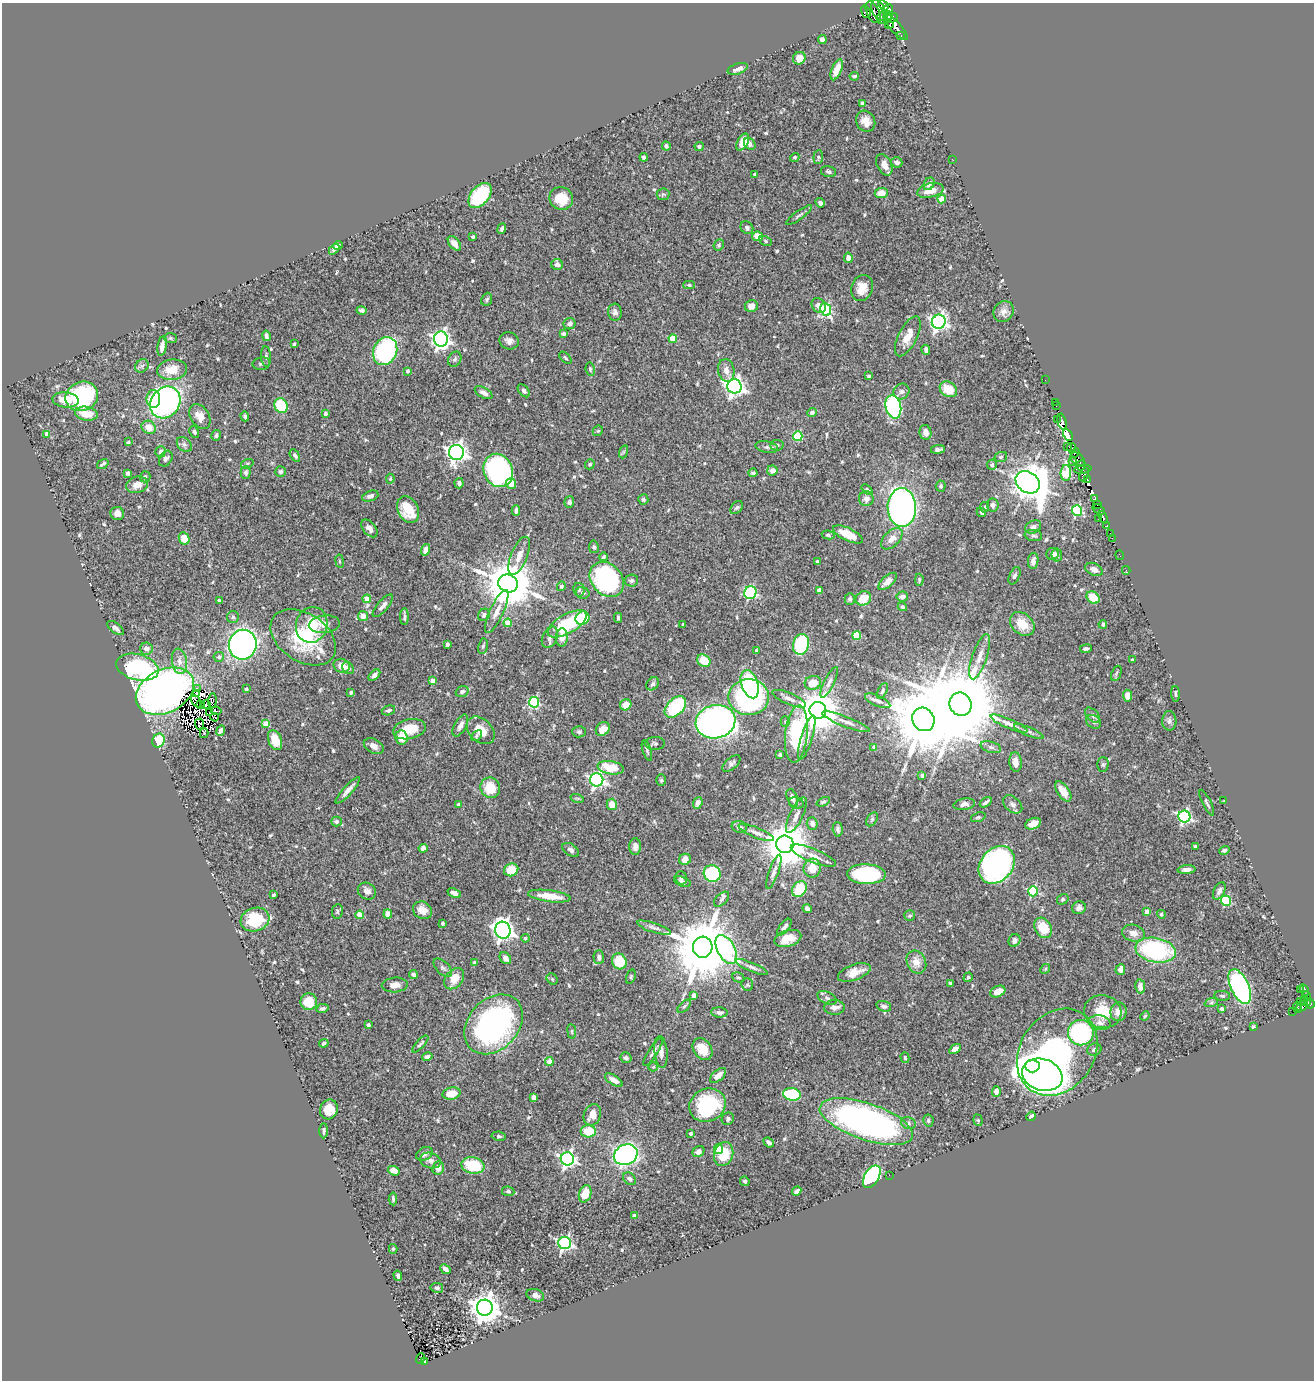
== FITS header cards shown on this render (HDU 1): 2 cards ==
NAXIS1  =                 1312
NAXIS2  =                 1378

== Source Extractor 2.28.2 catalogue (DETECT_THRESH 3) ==
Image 1312 x 1378 px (HDU 1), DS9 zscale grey, 1 PNG px = 1 image px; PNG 1316 x 1382 px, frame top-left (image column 1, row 1378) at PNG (2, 3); each listed source drawn as its Kron ellipse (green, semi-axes under 4 px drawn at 4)
Background 0.473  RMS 0.022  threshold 0.0654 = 3 sigma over >= 5 px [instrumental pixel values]
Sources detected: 611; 6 with non-positive FLUX_AUTO (blend fragments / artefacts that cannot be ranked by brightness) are neither listed nor drawn; of the other 605, the 500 brightest by FLUX_AUTO listed and drawn (105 fainter detections omitted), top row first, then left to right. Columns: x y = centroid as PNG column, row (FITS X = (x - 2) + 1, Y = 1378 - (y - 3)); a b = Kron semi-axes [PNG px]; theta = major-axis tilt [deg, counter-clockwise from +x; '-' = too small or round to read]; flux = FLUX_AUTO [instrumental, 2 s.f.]
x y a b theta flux
883 5 6 3 -48 190
889 9 5 4 - 250
878 10 11 6 -69 34
866 12 6 4 -71 13
873 12 12 6 -64 190
888 15 4 4 - 310
881 18 6 2 83 66
892 18 6 4 20 500
889 25 4 2 - 97
896 27 17 5 -47 590
901 36 3 2 - 62
822 40 4 4 - 6.3
799 58 7 6 - 9.8
738 69 10 5 18 8
837 70 11 5 69 14
854 76 5 3 - 2.7
862 103 4 3 - 3.1
866 121 11 9 -61 12
743 142 9 5 62 21
750 144 6 5 - 6
666 146 4 4 - 4.5
699 147 4 4 - 3.4
644 157 4 3 - 3.5
795 157 5 4 - 2.4
818 157 7 5 84 2.7
952 159 3 2 - 7
897 162 6 5 - 4.3
884 165 11 7 -63 11
829 172 8 5 -13 3.7
755 174 4 3 - 4.5
929 184 7 5 60 6.4
930 190 13 7 12 19
881 193 6 5 - 16
663 194 6 5 - 2.7
480 195 14 9 50 120
561 198 12 11 - 34
942 199 4 4 - 24
820 203 5 3 - 4.1
799 215 16 3 35 3.7
747 228 7 6 - 3.7
502 229 5 3 - 3.7
757 236 5 4 - 18
473 237 3 3 - 3.3
765 241 6 4 -29 2
454 243 8 5 -52 7.7
338 245 5 3 - 3.9
719 245 6 5 - 2.8
334 249 6 4 48 4.3
848 258 5 4 - 8.4
557 265 6 5 - 6
689 285 5 4 - 2.3
862 288 13 10 68 18
487 299 7 5 67 2.6
751 306 6 6 - 8.9
819 306 8 6 -51 7.4
826 309 7 5 -68 130
362 310 5 3 - 3.6
1004 311 11 9 50 8.8
615 312 8 6 -85 6.2
939 322 7 6 - 490
569 324 6 5 - 6.1
563 334 4 4 - 4.4
266 336 5 4 - 4.6
908 336 22 9 64 20
170 338 6 5 - 2.1
441 339 7 7 - 520
673 339 4 4 - 39
509 341 10 8 -20 7.8
294 344 3 3 - 2
162 346 10 4 81 9.2
926 350 5 4 - 4.2
385 351 14 11 65 240
266 356 10 5 -86 4.1
565 358 7 4 -45 2.4
455 359 8 6 62 3.2
261 364 9 6 10 3.4
142 366 7 6 - 3.9
590 369 7 4 -81 2.4
172 370 15 10 7 26
726 370 11 8 -80 9.3
407 371 4 3 - 3.7
869 376 4 3 - 2.1
1045 380 2 2 - 8.3
734 386 7 7 - 760
948 389 9 7 -33 23
524 391 7 5 -50 4.2
901 391 8 7 - 4.7
484 393 9 5 -30 6.6
82 396 16 14 21 150
153 399 9 7 88 34
66 400 13 7 -6 23
165 402 17 14 52 520
1055 402 2 2 - 9.9
281 406 8 6 -67 79
1056 406 2 2 - 6.1
893 407 12 7 -77 210
812 412 5 4 - 4
86 414 11 7 -10 24
325 414 4 3 - 3.9
200 416 13 9 -56 15
245 416 5 4 - 2.8
1057 419 2 2 - 43
1062 422 8 4 -76 330
149 427 7 6 - 17
598 431 6 4 41 2.1
194 432 6 4 -61 3.2
925 432 7 6 - 7.9
47 434 4 4 - 8.2
216 435 5 4 - 3.3
1068 435 6 3 -60 4000
798 436 5 4 - 78
128 442 4 3 - 2.1
184 445 9 6 -48 4.7
777 445 6 5 - 3.6
1067 446 2 2 - 52
767 447 11 5 -11 4
1072 447 4 3 - 28
938 449 7 3 8 3.5
160 452 5 5 - 4.4
456 452 7 7 - 720
623 452 7 4 71 2.3
1075 453 5 2 - 78
295 455 7 4 -57 4.3
1001 457 6 5 - 2.5
166 459 8 6 58 4.6
1078 459 8 5 -44 230
1072 462 2 2 - 27
103 464 6 3 36 2.7
247 464 6 4 17 2.2
590 464 5 4 - 2.4
992 465 5 5 - 4.6
1081 465 5 4 - 110
1083 469 9 4 7 53
498 470 17 14 -67 330
772 470 5 5 - 9.7
281 472 5 5 - 3.3
128 473 4 4 - 4.2
246 473 6 5 - 3.6
753 473 4 3 - 2.8
1066 473 8 5 88 67
1084 475 7 3 64 140
145 477 6 5 - 3.6
390 479 5 4 - 2
1087 479 3 3 - 58
1028 482 13 10 -37 3100
459 483 5 4 - 5.7
511 483 5 5 - 17
137 485 11 8 15 14
941 486 5 5 - 3.7
867 489 6 4 -39 2.5
370 496 8 5 20 4.9
1095 498 3 3 - 73
643 499 5 5 - 2.6
866 499 7 7 - 8.3
569 502 6 5 - 4
1097 504 4 2 - 96
993 505 6 6 - 4.8
737 507 7 5 50 2.9
902 507 19 14 -88 540
985 507 5 4 - 3.6
408 509 14 10 -62 35
1099 509 7 3 -33 84
1077 510 5 5 - 120
516 511 5 4 - 5.5
981 512 5 4 - 2.3
117 513 7 6 - 9
1103 517 6 3 -72 120
1099 518 2 2 - 7.7
1107 525 3 3 - 55
1033 527 8 6 26 5.2
369 528 10 6 -50 10
848 534 16 6 -25 27
1110 534 3 2 - 4
828 535 6 4 -11 2.3
1033 535 9 5 -9 3.6
184 538 6 5 - 24
1112 538 2 2 - 4
892 539 13 7 45 13
594 547 6 5 - 2.5
426 550 6 4 73 9.3
1052 554 6 6 - 7.1
1057 555 6 5 - 5.1
1120 555 5 2 - 4.2
519 556 20 8 68 15
603 557 4 3 - 3.2
340 561 7 3 -81 2
1033 561 8 5 81 8.3
818 562 3 3 - 2.3
1094 569 9 6 -26 9.1
1126 570 4 3 - 5.8
1014 576 9 5 66 3.7
607 579 19 15 -48 280
919 580 6 4 89 2.2
631 581 7 6 - 3.2
887 581 11 5 42 11
508 584 10 9 - 7900
561 586 5 4 - 4.2
579 590 7 5 -77 3
819 590 4 4 - 13
583 593 7 6 - 5.1
750 593 6 6 - 170
902 597 6 5 - 7.8
1093 597 7 5 -41 25
863 598 8 7 - 27
367 599 4 4 - 17
850 599 6 5 - 4
219 600 4 3 - 2.1
383 606 14 5 49 7.8
902 607 5 4 - 2.9
497 611 23 7 65 14
484 615 6 5 - 4.1
363 616 5 5 - 13
233 617 6 6 - 2.8
404 617 8 3 90 3.8
582 618 7 6 - 66
618 618 5 3 - 2.7
508 623 4 4 - 21
324 624 16 9 6 9.8
567 624 21 9 30 96
1022 624 14 10 -42 26
1103 624 4 3 - 2.5
312 625 18 15 74 51
683 625 3 3 - 3.6
115 628 10 5 -38 5.2
857 635 4 4 - 57
303 637 36 24 -33 110
550 637 11 7 65 6.6
562 637 9 6 88 12
447 644 4 3 - 3.3
801 644 10 8 75 120
243 645 15 14 - 510
483 646 7 5 78 2.8
146 649 6 6 - 8.3
1086 649 6 3 7 3.3
756 651 4 3 - 2.1
219 657 5 5 - 3.6
980 657 24 7 71 16
1132 660 3 3 - 2
179 661 13 7 -80 11
704 661 7 6 - 29
342 666 8 7 - 16
137 667 21 13 -14 190
348 668 6 5 - 3.8
1116 673 8 5 69 2.5
374 675 7 4 43 4.9
433 681 4 4 - 12
829 682 17 5 64 7
813 683 8 7 - 22
653 684 7 5 50 3.7
750 684 14 8 -71 100
197 688 3 2 - 4.4
246 689 3 3 - 3.7
165 691 31 21 26 710
462 691 6 5 - 3.4
882 691 8 4 64 3.1
351 692 4 3 - 2.6
196 693 3 3 - 2
1176 694 8 4 -85 2.8
1128 696 6 4 -83 12
749 697 20 18 1 320
789 699 18 5 -23 7.8
196 701 7 3 -61 2.3
212 701 7 3 85 3.7
878 701 13 5 -24 6.6
534 702 5 5 - 130
200 704 4 2 - 2.7
206 704 4 3 - 3.2
960 704 12 11 - 24000
626 705 6 5 - 21
675 707 13 8 45 130
388 710 7 4 18 3.8
818 710 8 8 - 5200
216 711 5 3 - 2.1
209 712 3 2 - 2.2
1093 715 9 5 -46 4.2
215 717 4 2 - 2.7
923 719 12 10 -56 18000
785 721 5 4 - 2.3
1169 721 10 7 -88 5.3
716 722 20 16 14 1200
846 722 25 5 -21 11
1094 722 8 6 -32 3.8
199 724 5 3 - 2.9
266 724 4 4 - 28
1009 724 20 4 -23 9.1
460 725 12 6 61 9.1
409 729 16 10 12 31
603 729 8 6 44 16
221 730 5 3 - 4.2
481 730 16 11 -44 22
1029 731 16 4 -23 4.9
579 732 7 5 -2 3.3
204 733 4 3 - 19
796 734 29 11 84 150
476 736 6 4 41 2.6
401 738 7 6 - 19
807 738 23 5 73 10
275 740 10 6 -68 29
158 741 7 6 - 59
655 743 10 6 3 3.9
374 746 11 7 -30 9.1
874 747 4 3 - 5.3
991 747 10 5 -17 4.7
647 750 11 4 -72 2.8
780 755 3 3 - 2.1
1015 762 10 6 -84 11
731 763 11 6 41 4.3
1103 764 7 5 89 2.7
611 768 13 6 -10 46
922 775 4 4 - 2.7
597 780 6 6 - 370
661 780 6 5 - 2.2
490 788 10 9 - 37
348 790 17 4 48 9.8
1063 791 12 6 -56 17
577 798 7 4 -18 2.3
792 798 9 5 -68 7.2
1224 800 2 2 - 7.8
823 802 7 4 25 2.2
986 802 7 3 33 3.6
698 803 6 4 70 5.5
796 803 7 6 - 3.1
1207 803 14 3 -63 3.4
458 804 4 3 - 2.7
612 804 6 5 - 15
964 804 11 5 10 6.6
1013 804 11 7 -42 6
796 815 19 6 64 10
978 817 7 4 20 2.4
1184 817 6 6 - 270
872 819 8 5 55 2.4
336 821 5 5 - 6.1
812 823 6 5 - 7.2
1033 824 8 5 23 14
739 827 7 5 -19 5.2
838 829 7 5 -85 4
756 833 19 5 -22 8.3
785 844 9 8 - 6400
1195 846 4 3 - 2.5
635 847 8 6 88 6.4
423 848 4 4 - 5.9
571 850 9 6 -33 5.4
1224 850 5 4 - 3.1
813 856 24 7 -22 15
685 859 6 5 - 9.7
997 865 20 16 50 510
812 868 9 8 - 23
511 870 7 6 - 36
1187 870 9 4 4 5.8
774 872 18 4 70 6.9
712 873 8 8 - 140
866 874 19 10 -2 160
681 878 7 6 - 4.4
682 882 9 4 -19 4.5
799 889 8 6 55 48
367 891 9 8 - 7.6
1033 891 5 5 - 120
1219 891 9 5 65 5.6
454 893 7 4 -26 8.8
273 895 4 3 - 2.8
549 896 21 6 -7 31
722 899 9 5 45 3.7
1063 899 6 5 - 2.7
1226 901 5 5 - 110
1079 908 7 6 - 5.5
807 909 4 4 - 4.9
422 910 10 8 -30 12
1147 911 4 4 - 12
337 912 7 5 83 2.7
388 914 4 4 - 17
1161 914 4 4 - 2.6
360 915 4 4 - 33
910 916 5 5 - 2.7
255 920 14 11 18 73
442 923 3 3 - 2.7
784 927 10 5 52 5.5
654 928 18 5 -18 6.2
1043 928 11 8 -60 39
503 930 8 7 - 780
1133 933 11 8 -11 11
525 938 4 4 - 2.6
788 939 14 8 17 19
1014 940 6 5 - 6.2
703 947 10 9 - 15000
726 950 16 8 -62 170
1156 950 20 12 -11 160
599 957 7 5 -88 5.6
505 958 6 5 - 8.5
619 961 8 7 - 41
474 962 4 4 - 2.4
916 962 12 9 -63 16
752 967 17 4 -23 5.7
443 968 11 6 -45 5.1
1045 969 5 4 - 2
1120 970 5 5 - 8.3
854 972 17 7 20 18
413 975 4 4 - 4.3
631 977 7 4 72 2.2
968 977 5 4 - 2.3
738 978 6 5 - 2.7
454 979 12 8 51 23
552 979 6 5 - 2.2
950 983 3 3 - 2.2
395 985 13 7 4 9.5
747 985 6 5 - 2.8
1240 986 18 9 -66 290
1140 987 7 5 -78 7.4
1300 989 3 2 - 14
1304 990 6 3 -57 88
998 991 8 5 24 14
693 995 4 3 - 9
1306 995 4 2 - 43
1222 996 8 5 -2 2.9
827 998 10 6 -28 4.6
309 1002 8 8 - 27
1300 1002 3 2 - 16
1306 1002 5 3 - 86
1211 1003 7 4 19 2.9
1310 1004 5 3 - 94
684 1006 8 4 44 3.1
884 1006 8 5 -16 3.7
1302 1006 6 4 35 76
834 1007 10 7 3 7.7
1297 1007 5 3 - 39
322 1008 6 4 12 3.7
1222 1009 3 3 - 4.6
1293 1011 2 2 - 2.1
719 1012 8 5 -4 4.6
1103 1012 19 16 -8 36
1119 1012 9 8 - 14
1145 1016 5 4 - 2
1100 1023 11 7 -10 7.4
493 1024 33 25 47 360
368 1025 4 3 - 4.1
1253 1027 4 3 - 2.1
572 1031 7 3 -82 2
1081 1033 13 13 - 240
324 1043 5 3 - 2.7
420 1044 11 3 47 2.7
702 1049 12 9 -56 22
955 1049 6 4 31 5.3
1094 1050 7 6 - 4
653 1052 16 4 57 5.2
661 1052 16 6 -84 11
1057 1052 46 37 55 420
427 1057 5 4 - 4
626 1058 6 5 - 3.9
905 1058 5 4 - 2.1
549 1062 4 4 - 22
1032 1066 7 6 - 1500
653 1067 4 4 - 2.1
718 1075 10 5 39 11
1042 1075 20 15 -18 1100
614 1080 10 4 -32 11
996 1091 5 4 - 8.4
451 1093 9 6 12 24
792 1094 9 6 -8 120
533 1097 4 3 - 8.6
707 1105 18 16 25 120
329 1109 10 9 - 21
592 1115 11 8 67 16
1031 1116 5 3 - 3.5
728 1119 6 6 - 3
978 1120 6 4 -69 2
866 1121 49 18 -18 520
928 1121 6 5 - 2.7
908 1123 7 6 - 3.8
324 1131 7 3 90 3.1
588 1131 7 6 - 43
691 1134 4 3 - 2.7
499 1136 7 4 -8 2.6
769 1142 6 4 -41 5.6
718 1149 5 4 - 20
698 1152 6 5 - 5.7
424 1154 9 6 29 4.7
724 1154 12 9 73 41
626 1155 12 10 25 500
567 1159 6 6 - 480
430 1161 10 7 -17 6.6
473 1165 11 8 -10 61
438 1168 7 6 - 11
394 1171 6 4 -20 9.6
889 1175 2 2 - 3.3
872 1177 12 7 60 250
630 1179 7 5 -42 4.6
745 1181 5 4 - 3.2
508 1191 6 5 - 2.8
797 1191 5 4 - 3.9
585 1194 9 6 71 22
393 1199 6 3 -86 2.5
634 1215 4 3 - 2.6
565 1243 6 6 - 300
393 1249 5 4 - 2.2
446 1269 6 3 -43 5.5
398 1276 5 4 - 4.4
437 1288 6 5 - 2.6
535 1295 9 6 -18 5.7
485 1308 8 8 - 2100
420 1359 5 3 - 27
425 1361 4 3 - 25
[105 fainter detections neither listed nor drawn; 6 non-positive-flux detections neither listed nor drawn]